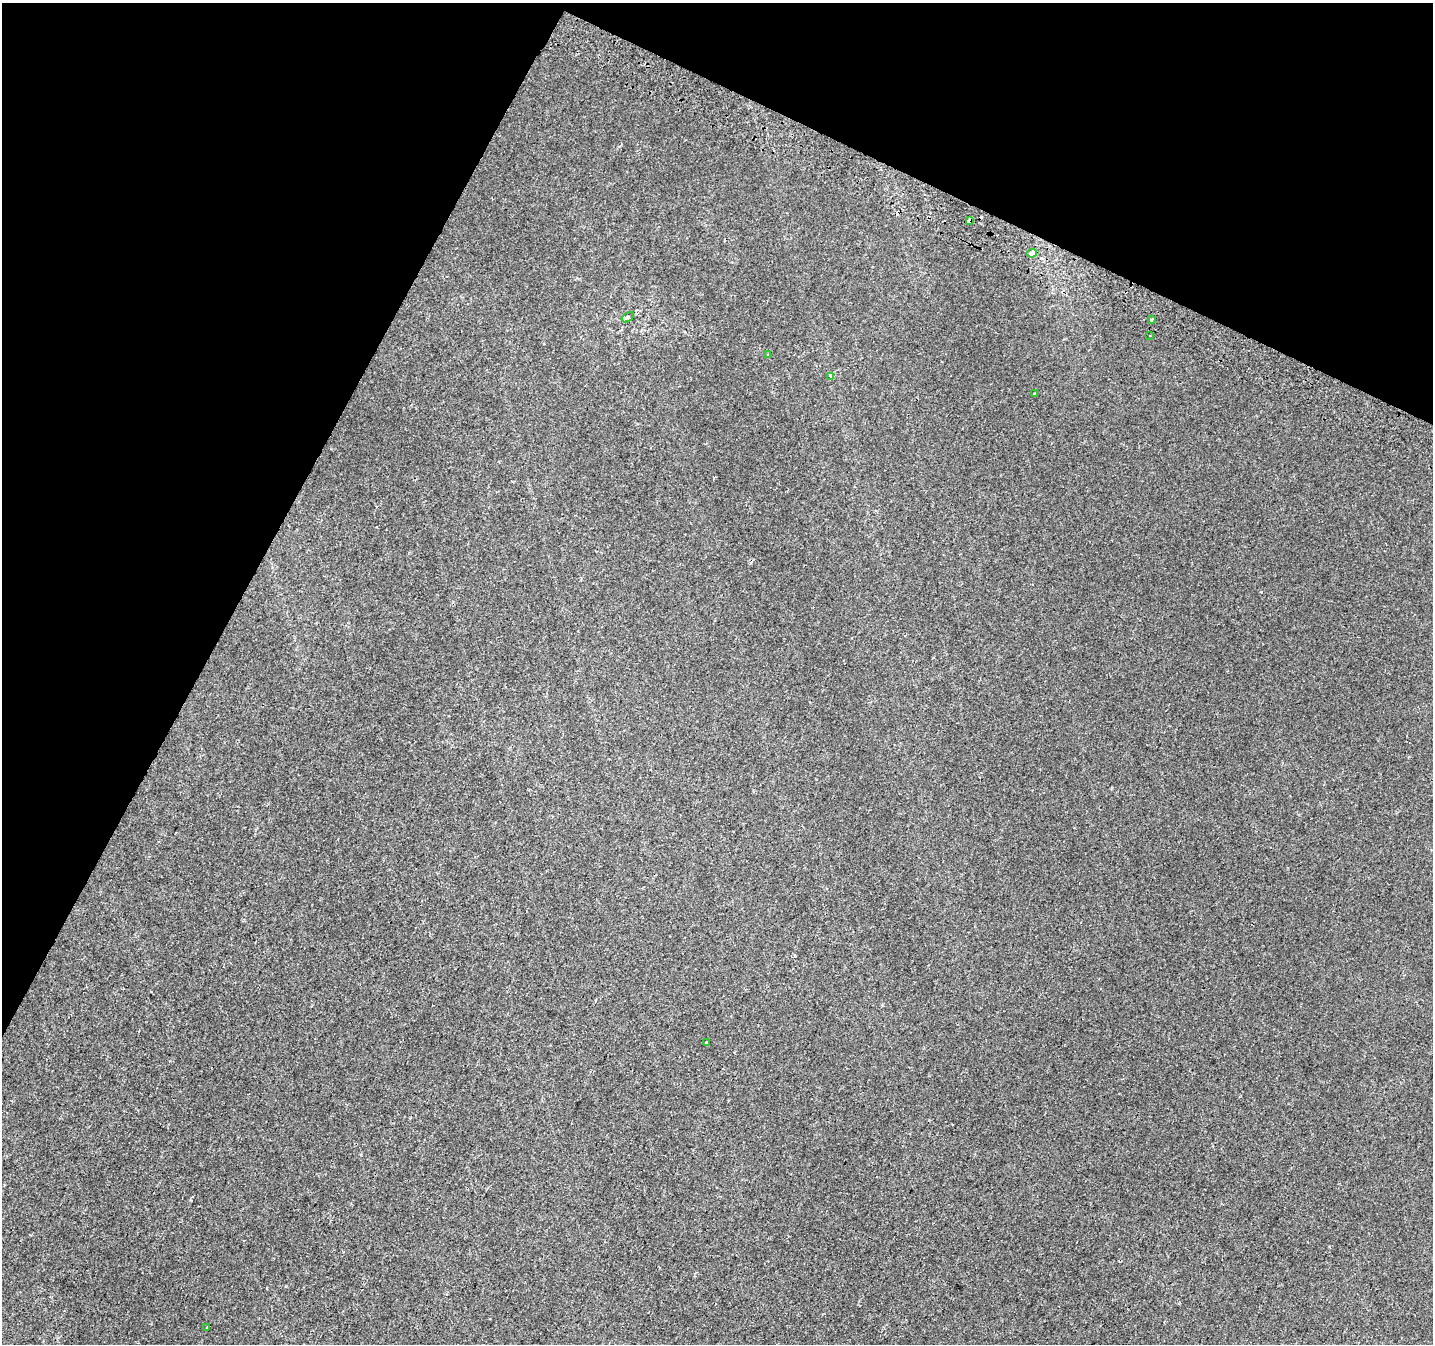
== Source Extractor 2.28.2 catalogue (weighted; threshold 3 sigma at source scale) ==
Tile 2 of 4 x 4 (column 2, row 1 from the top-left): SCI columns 1460-2890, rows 4330-5671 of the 5773 x 5911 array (HDU 1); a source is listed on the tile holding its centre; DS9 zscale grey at full resolution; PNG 1435 x 1346 px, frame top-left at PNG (2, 3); each listed source drawn as its Kron ellipse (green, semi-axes under 4 px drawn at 4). Shown black and unused: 25% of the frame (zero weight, under 2 of 3 exposures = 2% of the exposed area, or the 3 px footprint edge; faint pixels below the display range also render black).
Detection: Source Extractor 2.28.2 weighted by HDU 2 'WHT'; one run over the whole footprint, this tile lists its part. Background 1.45e-04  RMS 0.0028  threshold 0.0125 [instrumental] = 3 sigma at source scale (4.5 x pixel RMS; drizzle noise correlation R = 1.50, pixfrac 1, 0.0396/0.0396 arcsec/px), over >= 5 px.
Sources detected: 13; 3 cosmic-ray / hot-pixel residue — neither listed nor drawn; the other 10 listed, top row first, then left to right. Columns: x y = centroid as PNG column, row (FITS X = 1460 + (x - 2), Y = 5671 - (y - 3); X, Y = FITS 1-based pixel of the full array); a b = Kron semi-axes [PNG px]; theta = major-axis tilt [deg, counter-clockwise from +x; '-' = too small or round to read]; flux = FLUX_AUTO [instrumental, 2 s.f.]
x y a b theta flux
969 221 4 4 - 1.2
1032 253 5 3 - 3.4
628 317 6 4 32 0.38
1151 319 3 3 - 0.82
1150 335 3 2 - 0.24
767 355 3 2 - 0.31
831 376 4 3 - 3.9
1035 394 3 3 - 0.37
706 1042 3 3 - 0.37
207 1328 3 3 - 1.2
Overlapping masked pixels (flux is a lower limit): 1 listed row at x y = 969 221